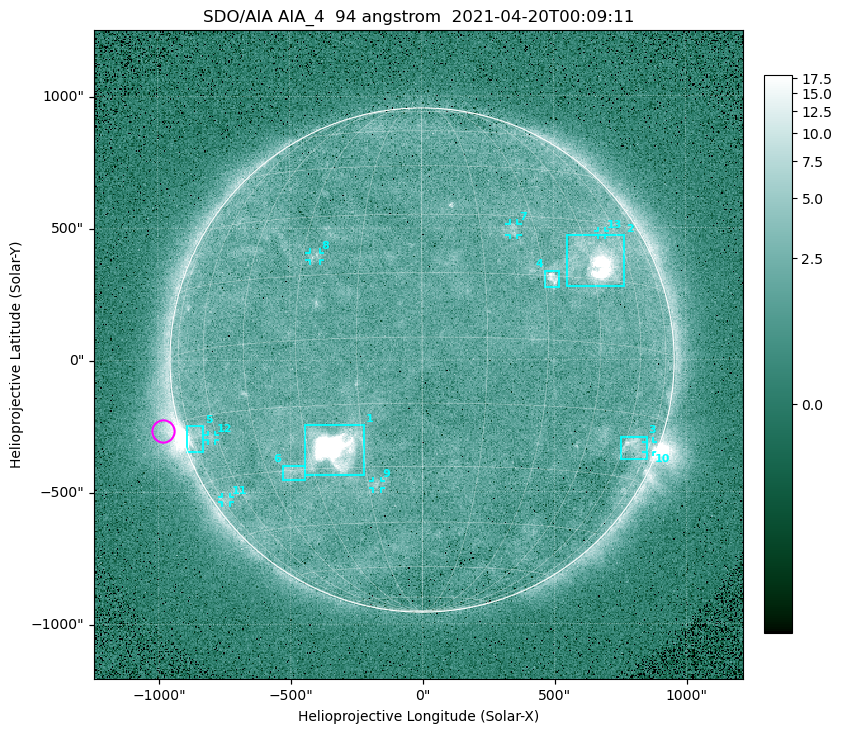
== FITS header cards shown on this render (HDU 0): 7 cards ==
TELESCOP= 'SDO/AIA '
INSTRUME= 'AIA_4   '
WAVELNTH=                   94
WAVEUNIT= 'angstrom'
DATE-OBS= '2021-04-20T00:09:11.12'
CTYPE1  = 'HPLN-TAN'
CTYPE2  = 'HPLT-TAN'

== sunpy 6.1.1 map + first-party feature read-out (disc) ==
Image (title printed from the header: SDO/AIA AIA_4  94 angstrom  2021-04-20T00:09:11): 512 x 512 px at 4.8 arcsec/px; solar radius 955 arcsec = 199 px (full disc in frame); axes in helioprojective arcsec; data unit not stated in the header (colour bar unlabelled)
Orientation: roll -0.138 deg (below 1 deg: not rotated)
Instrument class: DISC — disc imager (sunpy class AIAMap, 94 A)
Bright regions (active regions / flare kernels): reference = the median radial profile (limb darkening/brightening removed); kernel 5 px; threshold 5 sigma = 2.52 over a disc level ~1.74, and >= 1.15x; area >= 9 px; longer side >= 5 px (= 24 arcsec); searched inside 0.97 R_sun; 13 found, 13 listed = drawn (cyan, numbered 1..; 7 of them under ~33 arcsec drawn as corner ticks so the feature stays visible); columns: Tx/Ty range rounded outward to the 10 arcsec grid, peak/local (2 s.f.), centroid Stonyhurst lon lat
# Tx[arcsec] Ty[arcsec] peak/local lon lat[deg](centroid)
1 -450..-220 -440..-240 1007 -23 -25
2 550..770 280..470 47 +48 +20
3 750..850 -380..-290 4.5 +65 -22
4 460..520 270..340 6.4 +32 +14
5 -900..-830 -350..-250 6.9 -72 -19
6 -530..-440 -450..-400 3.1 -36 -30
7 330..370 470..520 3 +24 +26
8 -430..-380 380..410 3 -27 +20
9 -190..-160 -490..-450 3.1 -13 -34
10 850..880 -350..-310 2.8 +75 -21
11 -760..-730 -540..-520 2.2 -72 -35
12 -810..-780 -300..-280 2.6 -63 -20
13 670..700 470..490 2.5 +53 +27
Off-limb structures (1.02-1.3 R_sun): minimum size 50 px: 6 found; the strongest spans PA ~90..115 deg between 1.02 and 1.21 R_sun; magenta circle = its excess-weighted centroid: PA ~105 deg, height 1.06 R_sun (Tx ~-980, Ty ~-270 arcsec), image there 4.7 x the reference